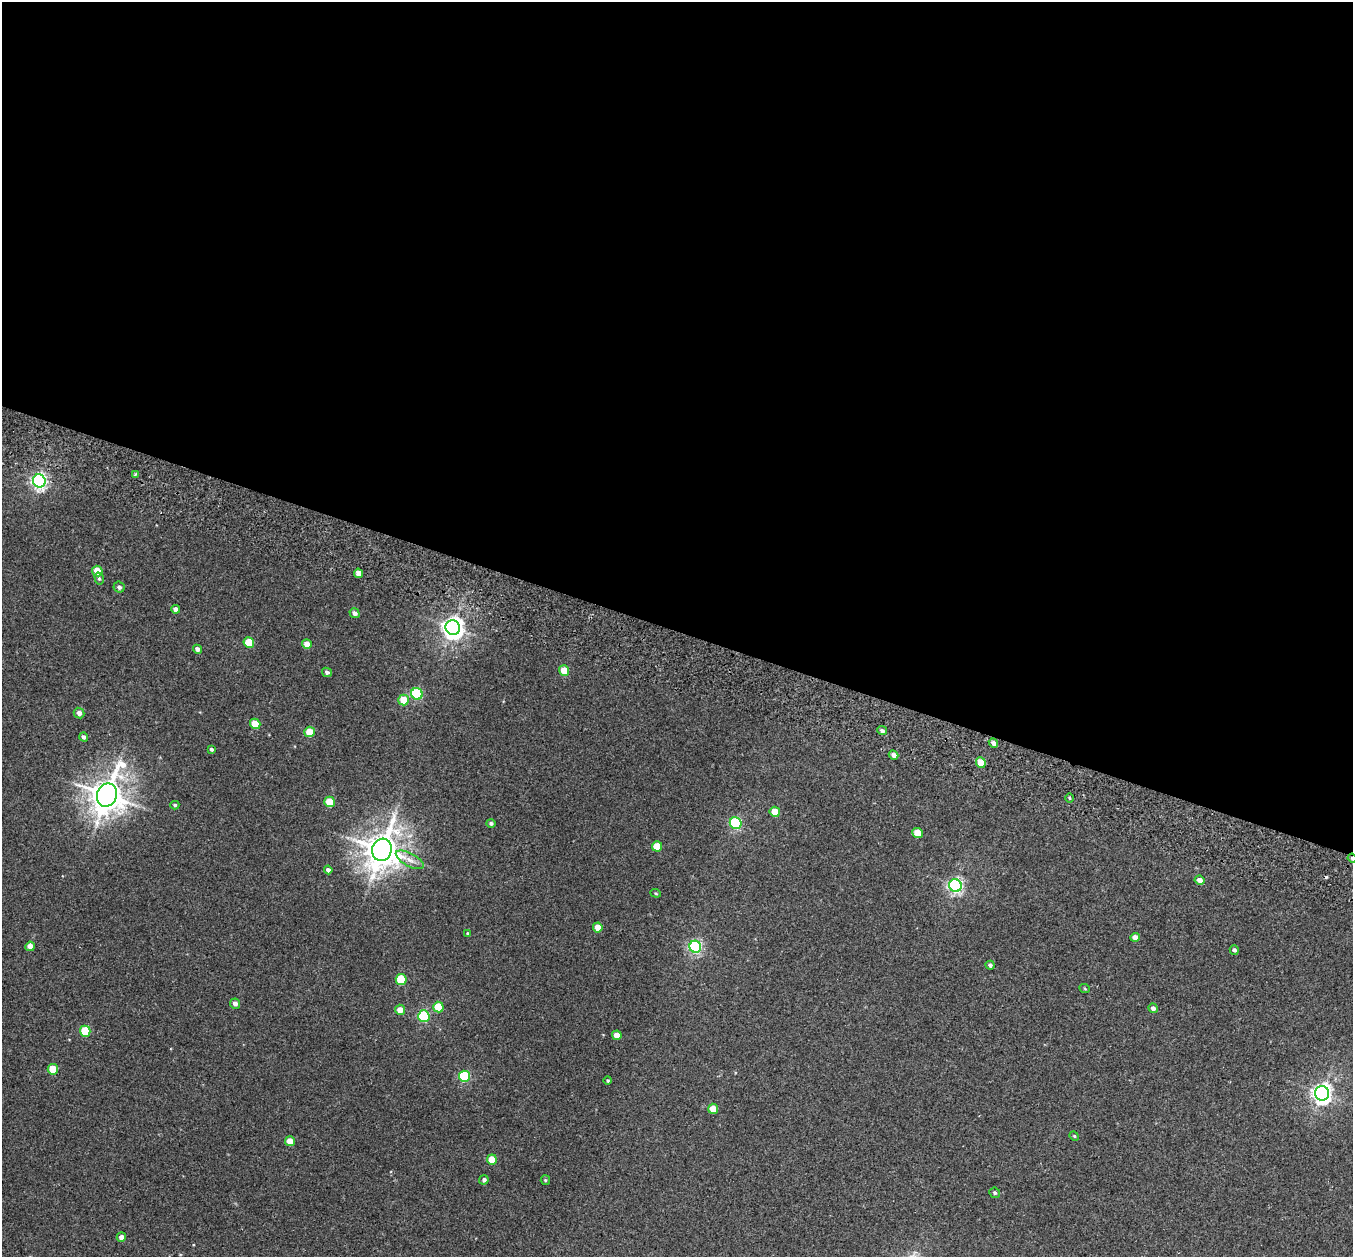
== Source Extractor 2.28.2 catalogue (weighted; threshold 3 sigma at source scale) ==
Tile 3 of 4 x 4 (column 3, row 1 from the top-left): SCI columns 2728-4078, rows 4086-5340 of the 5452 x 5530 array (HDU 1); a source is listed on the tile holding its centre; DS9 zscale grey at full resolution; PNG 1355 x 1259 px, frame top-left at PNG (2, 2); each listed source drawn as its Kron ellipse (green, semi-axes under 4 px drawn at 4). Shown black and unused: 50% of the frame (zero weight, under 2 of 3 exposures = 3% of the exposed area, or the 3 px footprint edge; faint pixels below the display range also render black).
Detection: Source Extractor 2.28.2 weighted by HDU 2 'WHT'; one run over the whole footprint, this tile lists its part. Background 0.0409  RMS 0.007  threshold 0.0316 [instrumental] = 3 sigma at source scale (4.5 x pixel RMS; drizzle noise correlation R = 1.50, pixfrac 1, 0.05/0.05 arcsec/px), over >= 5 px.
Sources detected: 70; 1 cosmic-ray / hot-pixel residue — neither listed nor drawn; the other 69 listed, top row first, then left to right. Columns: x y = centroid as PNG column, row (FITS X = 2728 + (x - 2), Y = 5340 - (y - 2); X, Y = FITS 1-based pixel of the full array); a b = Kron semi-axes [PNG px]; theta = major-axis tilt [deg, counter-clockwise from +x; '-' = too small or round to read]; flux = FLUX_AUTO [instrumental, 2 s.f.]
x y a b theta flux
135 474 3 3 - 1.2
39 481 7 6 - 200
97 571 5 5 - 14
359 573 5 4 - 5.5
99 578 6 4 -76 1.2
119 587 6 5 - 2
175 609 4 4 - 2.8
354 613 5 4 - 2.5
453 628 7 7 - 450
249 642 5 5 - 19
307 644 5 4 - 6.6
197 649 5 4 - 2.8
564 670 5 5 - 12
327 672 5 4 - 1.8
417 694 6 5 - 64
403 700 5 5 - 15
79 713 5 5 - 2.9
255 724 5 5 - 15
882 731 5 4 - 2
310 732 5 5 - 16
84 737 4 4 - 1.9
993 743 5 4 - 2.5
211 749 4 3 - 1.2
893 755 5 4 - 2.8
981 762 5 5 - 13
107 795 12 10 70 1300
1069 798 5 3 - 0.73
329 802 5 5 - 17
175 805 4 4 - 1
775 812 5 5 - 11
491 823 5 4 - 1.5
736 823 6 5 - 77
918 833 5 5 - 12
657 846 5 5 - 14
382 850 11 10 - 1500
1352 858 4 3 - 1.3
410 860 15 6 -29 5.3
328 870 4 4 - 1.9
1200 880 5 4 - 3.7
955 886 6 6 - 180
656 893 5 4 - 0.92
598 927 5 5 - 7.2
468 933 3 3 - 0.78
1135 937 5 4 - 4.8
30 946 5 4 - 5.7
695 947 6 6 - 110
1234 950 5 4 - 1.5
990 965 4 4 - 1.4
401 980 5 5 - 28
1085 989 5 3 - 0.61
235 1004 5 5 - 3
438 1007 5 5 - 17
1153 1008 5 4 - 2.5
400 1010 5 5 - 6.9
424 1016 6 5 - 56
85 1031 5 5 - 30
617 1035 5 4 - 7.8
53 1069 5 5 - 15
464 1076 6 5 - 53
608 1080 4 4 - 0.82
1322 1093 7 7 - 350
713 1109 5 5 - 12
1074 1136 5 4 - 0.77
290 1141 5 5 - 10
492 1159 5 5 - 14
484 1180 5 4 - 1.9
545 1180 5 4 - 0.79
995 1193 5 5 - 1.4
121 1237 4 4 - 4.2
Overlapping masked pixels (flux is a lower limit): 1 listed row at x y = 1352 858
Isophote crosses this tile's border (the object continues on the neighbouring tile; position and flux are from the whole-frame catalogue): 1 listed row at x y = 1352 858